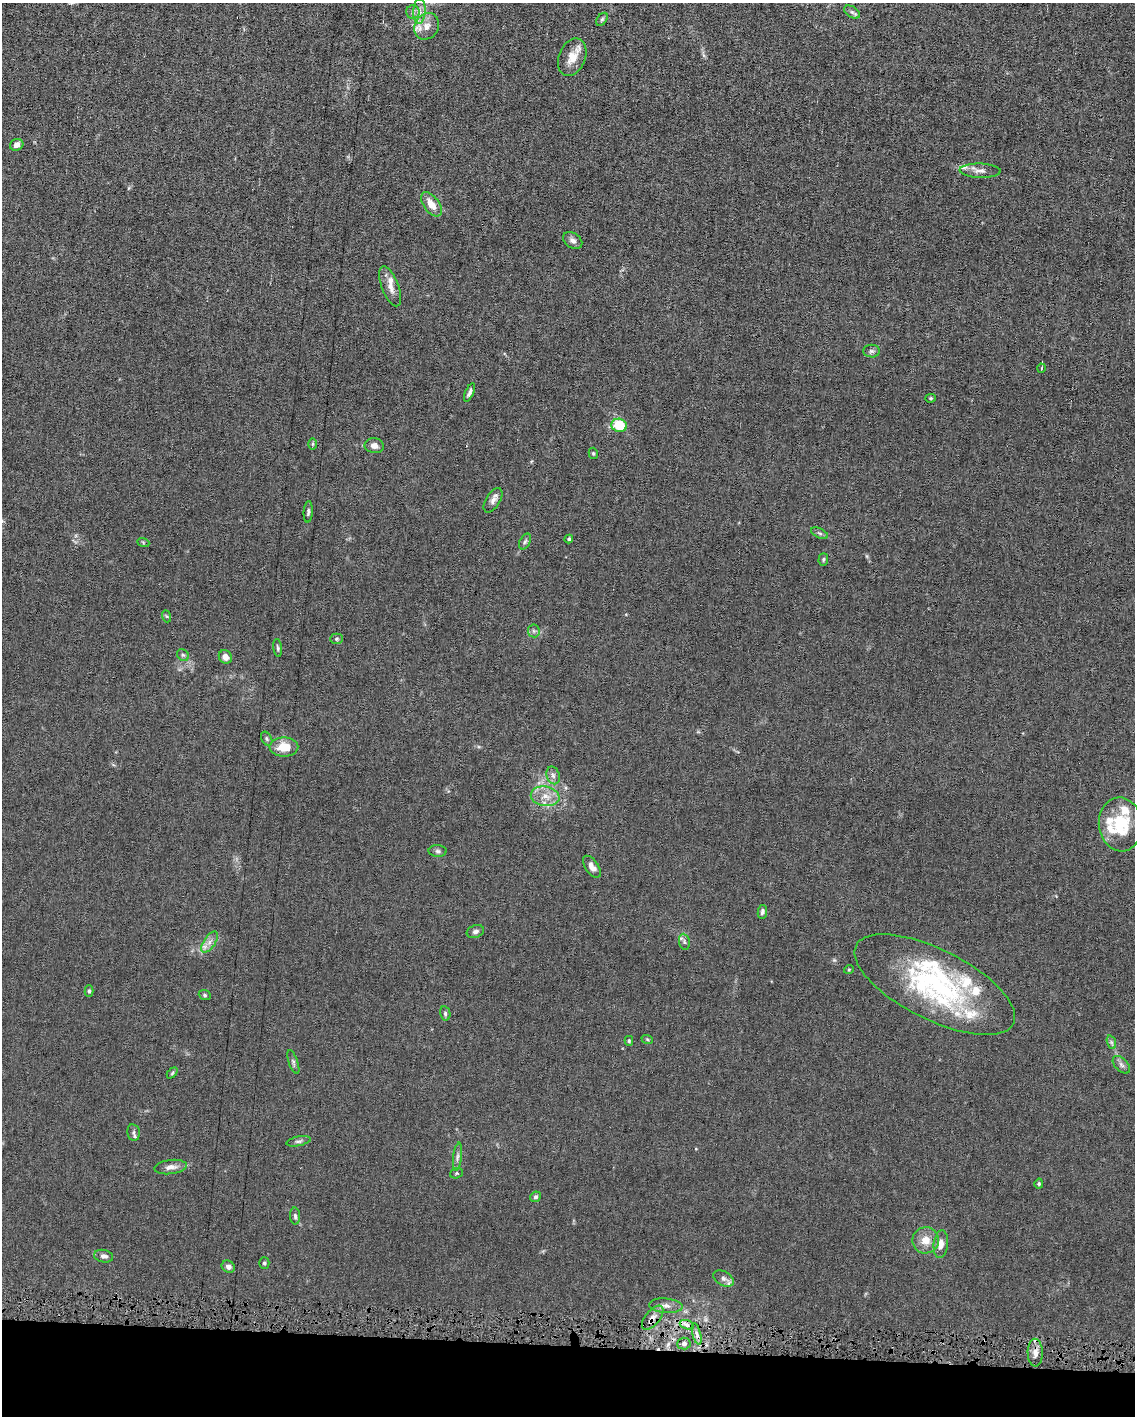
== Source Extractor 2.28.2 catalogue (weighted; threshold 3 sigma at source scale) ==
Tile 11 of 4 x 3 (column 3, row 3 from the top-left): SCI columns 2266-3398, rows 106-1519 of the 4530 x 4563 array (HDU 1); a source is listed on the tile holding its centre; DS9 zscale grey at full resolution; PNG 1137 x 1418 px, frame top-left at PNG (2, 3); each listed source drawn as its Kron ellipse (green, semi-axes under 4 px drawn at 4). Shown black and unused: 5% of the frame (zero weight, under 4 of 8 exposures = <1% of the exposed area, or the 3 px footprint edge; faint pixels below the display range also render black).
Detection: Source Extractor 2.28.2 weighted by HDU 2 'WHT'; one run over the whole footprint, this tile lists its part. Background 0.0155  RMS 0.0024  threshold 0.00961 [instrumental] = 3 sigma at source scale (4.09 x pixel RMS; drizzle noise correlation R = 1.36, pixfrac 0.8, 0.05/0.05 arcsec/px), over >= 5 px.
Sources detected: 88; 1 cosmic-ray / hot-pixel residue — neither listed nor drawn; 13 inside a brighter listed object's ellipse — not listed separately; the other 74 listed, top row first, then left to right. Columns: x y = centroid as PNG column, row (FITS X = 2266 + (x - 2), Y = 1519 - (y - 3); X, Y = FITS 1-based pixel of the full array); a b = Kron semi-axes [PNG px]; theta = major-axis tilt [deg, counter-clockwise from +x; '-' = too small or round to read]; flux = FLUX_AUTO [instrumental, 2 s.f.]
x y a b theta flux
419 11 13 6 86 1.4
413 12 7 6 - 0.65
852 12 8 5 -32 0.59
602 19 7 4 54 0.39
427 26 14 11 55 2.3
572 57 19 13 68 3.3
17 145 7 5 24 1.2
980 171 20 7 -2 1.4
431 204 14 7 -53 2.6
573 241 10 7 -34 0.88
390 286 21 8 -69 1.9
871 351 8 6 0 0.54
1041 368 4 3 - 0.18
469 392 10 4 65 0.7
930 398 5 4 - 0.28
619 425 8 6 -13 6.9
313 444 6 4 89 0.25
374 446 9 7 -8 1.3
593 453 6 4 -75 0.3
493 500 13 7 58 1.1
308 512 11 4 87 0.51
819 533 9 5 -27 0.43
569 539 4 4 - 0.4
143 542 6 4 -19 0.25
525 542 8 5 62 0.47
823 559 6 5 - 0.34
166 616 6 4 -70 0.27
534 631 6 6 - 0.53
336 639 6 5 - 0.39
278 648 9 4 -82 0.4
183 655 6 5 - 0.41
225 657 7 6 - 1.5
267 739 7 5 -61 0.42
284 747 14 9 1 4.2
553 775 9 6 -74 0.81
545 796 14 10 -10 2.6
1120 824 27 21 -84 9.6
438 851 9 6 -1 0.57
592 867 12 6 -55 1.5
762 912 7 4 81 0.57
475 931 9 6 19 0.64
210 942 12 5 56 1.2
684 942 8 5 -81 0.53
849 969 5 3 - 0.17
935 985 88 35 -27 37
89 991 6 4 -89 0.39
205 995 6 5 - 0.36
445 1013 7 5 -77 0.43
647 1039 6 4 -20 0.26
629 1041 5 4 - 0.28
1111 1042 7 4 -71 0.46
293 1062 12 4 -71 0.53
1121 1065 10 6 -45 0.72
172 1073 6 4 46 0.27
133 1132 8 6 -79 0.6
299 1141 12 4 11 0.63
457 1157 14 4 82 0.82
171 1167 16 7 7 1.4
456 1173 6 5 - 0.32
1039 1184 5 4 - 0.31
536 1197 5 5 - 0.51
295 1216 8 5 -87 0.51
926 1240 13 13 - 2.7
941 1244 14 7 84 1.6
104 1256 9 6 -10 0.86
264 1263 5 5 - 0.4
228 1267 7 5 -32 0.85
724 1279 11 7 -28 0.9
666 1306 17 7 -5 1.4
653 1318 14 7 51 1.6
687 1325 7 4 -18 0.76
697 1334 11 3 -75 0.82
684 1344 6 6 - 0.94
1035 1353 14 7 -88 1.6
Overlapping masked pixels (flux is a lower limit): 1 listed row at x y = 653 1318